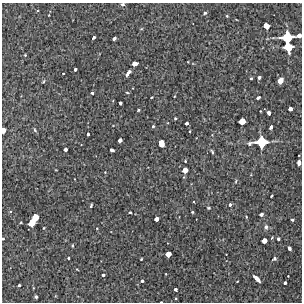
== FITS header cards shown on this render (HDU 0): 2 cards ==
NAXIS1  =                  300 / Width of image
NAXIS2  =                  300 / Height of image

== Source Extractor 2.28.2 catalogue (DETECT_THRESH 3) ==
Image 300 x 300 px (HDU 0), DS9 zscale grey, 1 PNG px = 1 image px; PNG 304 x 304 px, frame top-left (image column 1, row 300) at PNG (2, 3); no overlay
Background 3370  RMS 190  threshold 558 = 3 sigma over >= 5 px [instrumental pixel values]
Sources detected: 83; all 83 listed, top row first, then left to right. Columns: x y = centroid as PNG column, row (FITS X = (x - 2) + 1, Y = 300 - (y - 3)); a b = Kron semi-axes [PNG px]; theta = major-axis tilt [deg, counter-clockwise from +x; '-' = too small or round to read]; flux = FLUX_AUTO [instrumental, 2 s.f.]
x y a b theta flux
123 4 5 4 - 26000
205 13 4 3 - 21000
227 16 4 3 - 10000
266 26 5 4 - 150000
141 29 5 3 - 10000
299 35 5 4 - 73000
93 37 3 3 - 38000
287 37 8 8 - 560000
114 39 4 3 - 42000
288 47 7 6 - 340000
25 55 3 3 - 9300
134 63 5 4 - 100000
75 69 3 3 - 27000
63 73 3 2 - 8300
128 73 7 3 52 42000
259 77 3 3 - 24000
251 78 3 2 - 12000
43 81 5 3 - 11000
280 81 5 4 - 96000
92 93 4 3 - 28000
127 93 5 2 - 12000
174 96 2 2 - 8300
152 97 3 2 - 8600
258 98 4 3 - 20000
120 103 3 3 - 39000
290 109 4 4 - 70000
138 110 3 3 - 15000
260 111 3 2 - 7300
269 113 4 3 - 63000
175 118 3 2 - 13000
242 121 5 4 - 190000
187 123 3 3 - 40000
153 126 4 3 - 16000
271 127 4 3 - 42000
3 130 4 4 - 120000
35 130 5 4 - 16000
190 131 3 2 - 11000
88 134 3 3 - 31000
120 140 4 4 - 66000
261 142 10 7 8 520000
161 143 6 4 -72 130000
65 149 4 3 - 55000
111 150 4 3 - 42000
212 152 6 3 -63 17000
185 161 3 3 - 13000
299 163 4 3 - 60000
185 170 5 4 - 140000
236 181 5 3 - 12000
271 196 4 2 - 16000
193 202 2 2 - 11000
230 205 4 4 - 24000
91 206 4 3 - 15000
208 208 4 3 - 13000
130 212 3 2 - 14000
192 212 3 3 - 11000
261 214 4 3 - 52000
35 217 5 5 - 180000
246 217 3 2 - 8100
156 219 4 4 - 73000
292 220 3 3 - 20000
32 223 6 5 - 230000
266 227 4 4 - 37000
44 228 3 3 - 11000
272 238 4 2 - 13000
3 239 3 2 - 17000
278 239 3 3 - 17000
264 241 4 4 - 110000
72 246 4 3 - 12000
289 248 4 3 - 36000
168 254 5 4 - 140000
68 258 3 2 - 16000
141 259 3 2 - 11000
274 259 5 4 - 21000
103 275 3 3 - 21000
288 276 2 2 - 7100
257 278 7 3 -45 91000
142 281 3 3 - 22000
237 281 3 2 - 7800
285 283 3 3 - 31000
19 285 3 3 - 31000
175 289 3 3 - 26000
36 297 3 3 - 21000
176 298 2 2 - 9600
At the frame edge (FLAGS 8, measured only in part): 5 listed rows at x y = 123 4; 299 35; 3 130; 299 163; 3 239